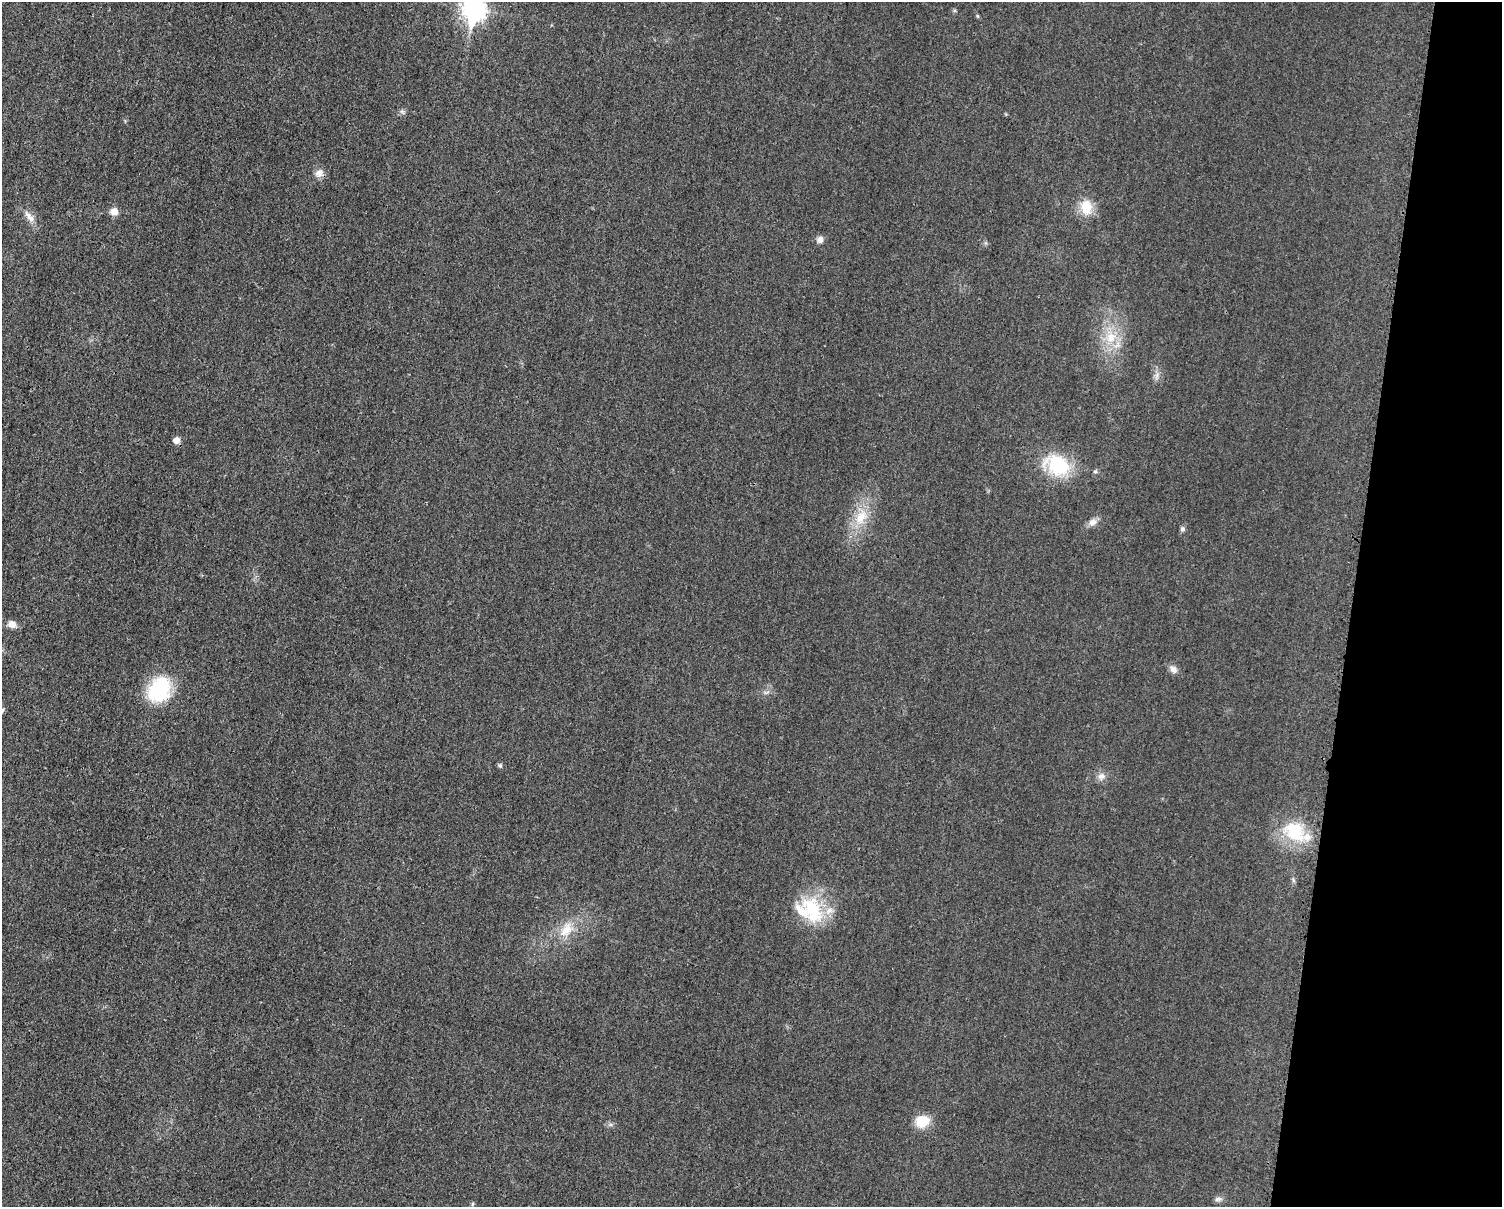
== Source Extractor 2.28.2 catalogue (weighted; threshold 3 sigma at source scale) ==
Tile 6 of 3 x 4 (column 3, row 2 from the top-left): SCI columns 3247-4746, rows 2421-3625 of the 4862 x 4841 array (HDU 1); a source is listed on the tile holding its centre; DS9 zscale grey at full resolution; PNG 1504 x 1209 px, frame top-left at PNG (2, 2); no overlay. Shown black and unused: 10% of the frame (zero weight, under 3 of 4 exposures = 1% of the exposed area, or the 3 px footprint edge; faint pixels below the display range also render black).
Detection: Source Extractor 2.28.2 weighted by HDU 2 'WHT'; one run over the whole footprint, this tile lists its part. Background 0.029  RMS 0.0058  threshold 0.0262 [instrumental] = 3 sigma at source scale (4.5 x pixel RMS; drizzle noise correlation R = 1.50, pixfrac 1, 0.05/0.05 arcsec/px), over >= 5 px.
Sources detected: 28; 2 inside a brighter listed object's ellipse — not listed separately; the other 26 listed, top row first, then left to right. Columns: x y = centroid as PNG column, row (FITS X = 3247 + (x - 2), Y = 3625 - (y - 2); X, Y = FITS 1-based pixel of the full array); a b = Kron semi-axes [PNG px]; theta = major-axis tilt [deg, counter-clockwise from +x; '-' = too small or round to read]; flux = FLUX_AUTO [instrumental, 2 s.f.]
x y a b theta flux
474 9 10 8 83 350
319 173 11 10 - 4
1086 207 17 12 -84 13
114 211 9 7 -3 4.6
29 217 21 7 -52 4.7
820 240 9 8 - 2.7
1111 338 17 14 70 13
1157 375 7 4 72 1.7
176 440 6 6 - 4.3
1058 465 30 22 -25 34
1095 471 6 5 - 0.97
861 517 24 14 63 14
1093 522 11 9 21 3.3
1182 529 7 6 - 1.3
12 624 9 8 - 4
1173 669 11 8 -40 2.9
160 689 30 22 61 37
500 766 5 5 - 1.4
1101 776 11 9 24 3.2
1295 831 35 25 -40 27
1293 880 7 4 -72 1
812 909 38 24 -54 32
566 930 23 14 57 12
922 1121 15 13 15 13
1218 1199 10 6 2 2
472 1204 6 3 70 0.68
Isophote crosses this tile's border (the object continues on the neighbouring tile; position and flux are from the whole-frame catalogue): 1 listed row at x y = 474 9